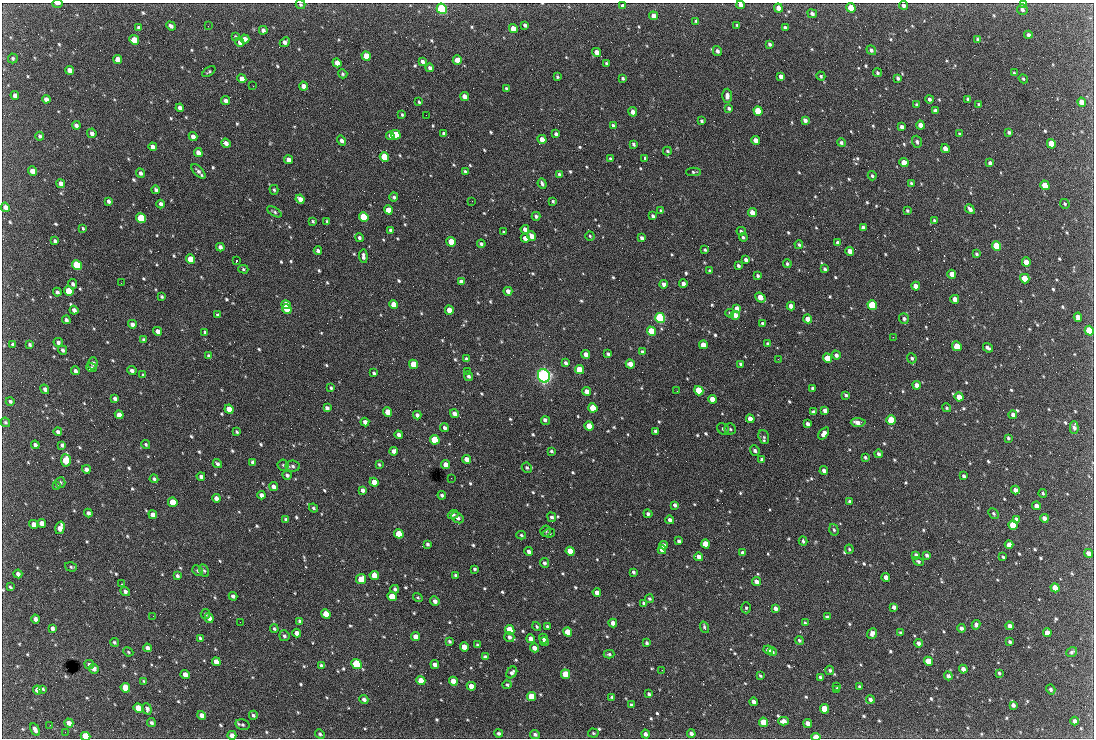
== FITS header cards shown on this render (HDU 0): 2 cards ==
NAXIS1  =                 1092 /fastest changing axis
NAXIS2  =                  736 /next to fastest changing axis

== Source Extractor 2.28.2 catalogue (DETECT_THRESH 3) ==
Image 1092 x 736 px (HDU 0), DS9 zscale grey, 1 PNG px = 1 image px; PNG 1096 x 740 px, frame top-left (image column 1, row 736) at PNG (2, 3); each listed source drawn as its Kron ellipse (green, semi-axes under 4 px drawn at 4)
Background 2580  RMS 46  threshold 139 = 3 sigma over >= 5 px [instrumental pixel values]
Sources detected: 781; of the 781, the 500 brightest by FLUX_AUTO listed and drawn (281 fainter detections omitted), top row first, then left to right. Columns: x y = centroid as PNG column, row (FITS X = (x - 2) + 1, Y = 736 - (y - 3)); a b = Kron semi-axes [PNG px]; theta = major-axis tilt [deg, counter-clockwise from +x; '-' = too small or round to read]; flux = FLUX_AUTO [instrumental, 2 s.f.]
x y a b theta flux
57 4 5 2 - 9.1e+03
300 4 5 4 - 5.0e+03
1024 4 4 4 - 1.0e+04
741 5 4 4 - 1.8e+04
904 5 4 3 - 1.0e+04
623 6 4 4 - 1.4e+04
778 8 4 4 - 2.5e+04
851 8 5 4 - 8.3e+04
442 9 5 5 - 4.9e+05
1022 9 5 5 - 1.0e+04
812 14 5 4 - 9.6e+03
653 16 4 4 - 2.8e+04
696 21 3 3 - 4.3e+03
525 25 4 3 - 7.7e+03
737 25 3 3 - 4.4e+03
171 26 5 3 - 9.2e+03
208 26 2 2 - 4.8e+03
139 27 4 3 - 6.7e+03
785 28 4 3 - 8.3e+03
513 29 5 4 - 3.8e+04
263 30 4 4 - 1.1e+04
1028 35 4 3 - 1.0e+04
235 37 4 3 - 4.2e+03
245 39 4 4 - 1.8e+04
977 39 4 3 - 4.4e+03
134 40 5 4 - 5.6e+04
240 42 4 4 - 1.2e+04
285 42 5 4 - 1.2e+04
770 44 4 3 - 7.7e+03
871 50 5 4 - 8.2e+03
717 51 5 4 - 9.1e+03
596 52 4 4 - 2.6e+04
366 56 5 4 - 4.5e+04
13 58 5 5 - 5.7e+03
118 59 5 4 - 3.4e+04
457 60 4 4 - 3.1e+04
422 61 4 3 - 1.1e+04
337 63 5 4 - 2.4e+04
606 63 3 3 - 5.3e+03
430 68 4 4 - 9.7e+03
69 70 4 4 - 1.9e+04
209 71 7 3 35 4.4e+03
877 73 4 4 - 5.7e+03
1014 73 4 3 - 4.1e+03
343 74 5 4 - 4.7e+03
781 76 4 4 - 1.4e+04
821 76 5 4 - 4.8e+03
557 77 4 3 - 4.6e+03
623 78 4 3 - 6.2e+03
898 78 4 3 - 8.0e+03
242 79 4 4 - 2.4e+04
1023 79 5 3 - 4.2e+03
253 86 2 2 - 1.9e+04
304 86 4 4 - 2.0e+04
506 88 3 3 - 4.4e+03
15 95 4 4 - 1.4e+04
465 96 5 4 - 2.6e+04
727 96 7 5 87 1.4e+04
46 99 4 4 - 1.5e+04
929 99 4 3 - 8.6e+03
968 99 4 3 - 6.3e+03
225 101 4 4 - 1.1e+04
419 102 4 3 - 5.2e+03
1082 102 5 4 - 3.5e+04
917 105 4 3 - 6.2e+03
979 105 3 3 - 5.7e+03
180 108 4 4 - 1.9e+04
729 108 4 3 - 6.6e+03
758 111 5 4 - 1.3e+05
935 111 4 3 - 1.2e+04
633 112 5 4 - 1.7e+04
402 115 4 3 - 4.5e+03
426 115 2 2 - 1.1e+04
805 120 4 4 - 1.2e+04
701 121 4 3 - 5.3e+03
76 125 4 3 - 1.0e+04
613 125 4 3 - 6.7e+03
920 125 4 4 - 2.2e+04
902 127 4 3 - 9.4e+03
1009 132 3 3 - 6.1e+03
92 133 5 4 - 1.0e+04
444 133 4 3 - 8.5e+03
556 134 4 4 - 9.6e+03
960 134 4 3 - 4.3e+03
396 135 5 4 - 1.3e+05
40 136 4 3 - 6.6e+03
193 136 4 4 - 1.6e+04
390 136 4 4 - 9.9e+03
542 139 4 4 - 2.9e+04
755 140 4 4 - 2.8e+04
342 141 5 4 - 1.1e+04
917 142 6 5 - 7.7e+03
226 143 5 4 - 1.7e+04
841 143 4 4 - 6.5e+03
633 144 4 3 - 5.2e+03
1051 144 5 4 - 8.9e+04
153 147 4 4 - 1.5e+04
945 149 4 4 - 2.3e+04
667 151 4 3 - 4.3e+03
198 153 5 4 - 2.0e+04
384 157 5 4 - 1.3e+05
645 158 4 3 - 4.5e+03
610 159 4 3 - 4.9e+03
288 160 4 4 - 2.2e+04
904 163 4 4 - 4.8e+04
990 163 4 3 - 7.3e+03
32 171 5 4 - 2.9e+04
198 171 9 4 -45 1.1e+04
465 172 4 3 - 5.8e+03
693 172 7 4 -2 5.0e+03
140 173 5 4 - 8.9e+03
559 174 4 3 - 6.9e+03
872 176 4 4 - 5.4e+03
911 183 4 3 - 4.4e+03
61 184 4 4 - 1.7e+04
542 184 5 3 - 7.2e+03
1045 185 5 4 - 6.8e+04
156 190 4 3 - 8.0e+03
274 190 5 4 - 4.9e+03
394 197 4 4 - 6.5e+03
300 199 5 4 - 1.9e+04
108 201 4 3 - 8.1e+03
472 201 2 2 - 7.6e+03
553 201 3 3 - 4.8e+03
161 204 4 3 - 1.1e+04
1065 204 5 4 - 4.7e+03
5 207 5 4 - 1.6e+04
970 209 5 3 - 1.3e+04
388 210 5 4 - 4.9e+04
907 210 4 3 - 4.8e+03
661 211 4 3 - 5.6e+03
274 212 8 4 -30 5.8e+03
752 213 4 4 - 3.6e+04
536 216 4 3 - 7.8e+03
653 216 4 3 - 7.1e+03
364 217 5 4 - 2.2e+05
141 218 5 4 - 1.8e+05
934 220 3 3 - 5.4e+03
313 221 4 3 - 4.8e+03
327 221 4 3 - 4.7e+03
863 227 4 3 - 8.7e+03
83 228 4 3 - 4.7e+03
525 229 4 3 - 1.4e+04
391 230 4 3 - 1.0e+04
741 231 4 3 - 4.8e+03
504 232 3 3 - 5.2e+03
531 236 5 4 - 2.4e+04
590 236 5 4 - 4.6e+03
743 237 4 3 - 5.3e+03
359 238 4 4 - 6.5e+03
525 238 4 4 - 2.2e+04
642 238 4 3 - 8.6e+03
55 241 4 3 - 6.8e+03
451 242 5 4 - 7.4e+04
838 243 4 3 - 9.5e+03
481 244 4 3 - 7.6e+03
799 245 4 4 - 5.1e+03
996 246 5 4 - 2.2e+05
220 247 4 4 - 1.1e+04
705 250 4 3 - 5.7e+03
318 251 4 3 - 8.0e+03
850 251 4 4 - 2.3e+04
976 254 3 3 - 5.0e+03
363 256 7 4 -86 1.1e+04
191 259 5 4 - 7.8e+04
746 260 4 3 - 9.2e+03
236 261 3 2 - 1.1e+05
1026 262 4 4 - 3.7e+04
787 264 4 4 - 5.7e+03
77 265 5 4 - 2.7e+05
738 266 4 3 - 6.9e+03
243 269 5 4 - 4.8e+03
825 269 3 3 - 5.8e+03
709 271 3 3 - 5.0e+03
952 274 4 4 - 3.0e+04
758 276 4 3 - 5.7e+03
1025 279 5 4 - 8.2e+04
461 282 4 4 - 1.4e+04
121 283 2 2 - 9.2e+03
73 284 5 4 - 7.7e+03
664 284 4 4 - 1.5e+04
683 284 4 4 - 1.4e+04
916 286 4 4 - 2.1e+04
69 291 5 4 - 9.8e+04
508 291 4 3 - 1.7e+04
57 292 4 3 - 9.2e+03
162 297 3 3 - 5.0e+03
760 297 6 4 -37 3.2e+04
955 299 4 4 - 3.1e+04
393 304 4 4 - 3.4e+04
286 305 4 4 - 6.2e+04
872 305 5 4 - 2.4e+05
791 306 4 4 - 2.1e+04
737 308 4 4 - 1.2e+04
287 309 5 4 - 6.7e+04
74 310 4 4 - 1.3e+04
449 310 4 4 - 3.9e+04
730 313 4 3 - 5.4e+03
217 315 3 3 - 6.1e+03
735 315 4 4 - 2.3e+04
1078 317 4 4 - 2.0e+04
660 318 5 4 - 5.4e+05
808 319 4 4 - 2.9e+04
904 319 5 5 - 8.2e+03
66 320 4 3 - 8.8e+03
132 324 4 4 - 1.5e+04
762 324 4 3 - 6.6e+03
158 331 4 4 - 1.8e+04
651 331 5 4 - 1.4e+05
1089 331 5 4 - 1.9e+05
205 332 4 3 - 6.6e+03
893 337 2 2 - 1.5e+04
144 340 4 4 - 6.5e+03
58 342 5 4 - 8.8e+03
13 344 4 3 - 5.6e+03
768 344 4 3 - 1.0e+04
30 345 4 3 - 6.6e+03
703 345 4 4 - 3.3e+04
957 346 5 4 - 8.6e+04
988 348 5 3 - 9.9e+03
62 350 5 4 - 7.3e+03
642 352 4 3 - 5.7e+03
586 354 4 4 - 2.0e+04
608 354 4 3 - 6.5e+03
836 355 5 4 - 1.1e+04
209 356 4 3 - 6.6e+03
828 358 5 4 - 8.3e+04
912 358 5 4 - 6.4e+03
467 359 4 3 - 9.3e+03
778 359 2 2 - 1.2e+04
93 363 6 5 - 1.2e+04
565 363 4 3 - 8.1e+03
414 364 5 4 - 1.1e+05
630 364 5 4 - 3.0e+04
741 364 4 3 - 8.6e+03
91 368 5 4 - 5.7e+03
579 370 5 4 - 9.5e+04
75 371 4 4 - 9.2e+03
132 371 4 4 - 1.1e+04
468 371 3 2 - 6.1e+03
374 373 3 3 - 5.8e+03
143 375 4 4 - 6.3e+03
469 376 5 4 - 7.8e+03
544 376 7 6 - 1.3e+06
917 385 4 4 - 1.8e+04
331 388 3 3 - 5.0e+03
813 388 4 3 - 7.7e+03
45 389 5 4 - 8.5e+03
587 391 4 4 - 2.6e+04
677 391 2 2 - 6.5e+03
699 391 5 4 - 1.4e+05
846 395 4 3 - 5.3e+03
959 397 4 4 - 3.8e+04
115 398 4 3 - 8.2e+03
712 399 4 4 - 3.2e+04
10 401 4 4 - 6.8e+03
327 408 4 3 - 9.5e+03
593 408 5 4 - 1.1e+05
947 408 5 4 - 4.4e+03
229 409 5 4 - 3.9e+04
825 410 4 4 - 1.5e+04
388 412 5 4 - 5.2e+04
813 412 4 4 - 1.2e+04
454 414 4 4 - 1.8e+04
119 415 4 4 - 2.3e+04
417 415 4 4 - 1.2e+04
1013 415 4 4 - 1.3e+04
750 419 4 4 - 2.7e+04
545 420 5 3 - 1.6e+04
891 420 5 4 - 1.4e+05
5 422 5 4 - 5.9e+03
365 422 4 4 - 1.6e+04
858 422 7 4 -2 2.8e+04
808 424 4 3 - 1.1e+04
589 426 5 4 - 8.3e+04
1074 427 6 4 -88 1.2e+04
444 428 4 4 - 9.4e+03
723 429 6 5 - 7.4e+03
730 429 6 5 - 6.5e+03
656 431 4 3 - 9.8e+03
58 432 4 3 - 8.7e+03
237 432 3 3 - 4.7e+03
824 433 7 4 53 1.5e+04
399 435 4 3 - 1.1e+04
764 437 7 5 -72 6.6e+03
1008 438 4 3 - 5.0e+03
435 440 5 4 - 1.6e+05
146 444 4 3 - 4.7e+03
35 445 4 4 - 8.7e+03
62 445 4 4 - 8.6e+03
755 450 5 4 - 7.9e+03
394 451 4 4 - 1.5e+04
551 451 3 3 - 6.0e+03
878 454 4 4 - 8.8e+03
865 457 4 3 - 5.9e+03
466 459 4 4 - 2.7e+04
762 459 4 3 - 8.7e+03
66 460 6 5 - 1.5e+05
253 462 4 3 - 1.1e+04
217 464 5 4 - 7.6e+03
379 464 4 3 - 4.3e+03
283 465 5 5 - 4.9e+03
446 465 4 4 - 2.8e+04
293 466 7 5 -9 9.1e+03
527 468 5 4 - 6.0e+03
86 469 4 4 - 1.3e+04
824 470 4 3 - 1.2e+04
287 475 5 4 - 7.8e+03
201 476 4 3 - 1.0e+04
964 476 4 3 - 6.6e+03
451 478 2 2 - 4.9e+03
154 479 4 3 - 6.6e+03
60 482 5 5 - 5.2e+03
374 482 5 4 - 4.2e+04
57 486 4 3 - 4.7e+03
274 487 4 4 - 1.8e+04
362 490 4 3 - 1.1e+04
1015 490 4 4 - 1.6e+04
1043 493 4 3 - 4.8e+03
261 495 4 4 - 1.4e+04
442 495 4 3 - 7.9e+03
216 498 4 4 - 1.6e+04
850 501 4 3 - 6.1e+03
173 502 5 4 - 7.7e+04
675 505 4 4 - 8.3e+03
1036 506 4 4 - 1.9e+04
313 508 5 4 - 5.9e+03
88 513 4 3 - 8.9e+03
994 513 6 4 -48 5.6e+03
648 514 4 4 - 7.1e+03
153 515 4 4 - 2.1e+04
453 515 5 4 - 5.1e+03
552 517 5 4 - 7.1e+03
457 518 7 5 -33 1.2e+04
1044 518 4 4 - 1.6e+04
1016 519 4 3 - 9.3e+03
286 520 4 3 - 8.9e+03
670 520 4 4 - 1.1e+04
42 523 4 4 - 2.2e+04
34 524 4 4 - 2.4e+04
1013 525 5 4 - 1.1e+05
60 528 6 4 73 2.6e+04
834 530 6 4 -72 5.7e+03
546 531 5 5 - 4.3e+03
549 533 6 4 10 5.2e+03
399 534 5 4 - 1.1e+05
521 535 5 4 - 4.6e+03
679 541 4 3 - 8.4e+03
803 541 4 3 - 6.1e+03
428 544 4 3 - 6.0e+03
705 544 4 4 - 5.7e+04
663 545 4 4 - 1.6e+04
1009 545 4 4 - 2.1e+04
849 549 4 4 - 4.3e+03
662 550 4 4 - 1.9e+04
529 551 4 4 - 1.2e+04
570 551 5 4 - 6.8e+04
743 553 4 3 - 1.0e+04
1088 553 5 4 - 1.6e+04
916 555 4 3 - 6.9e+03
927 555 4 3 - 7.8e+03
699 557 4 4 - 2.1e+04
1003 557 3 3 - 4.8e+03
918 561 5 4 - 6.5e+03
544 563 5 4 - 8.7e+03
71 567 6 4 -18 5.4e+03
475 569 3 3 - 5.0e+03
198 571 5 5 - 7.0e+03
204 571 6 4 -62 5.5e+03
633 572 4 3 - 6.3e+03
18 574 4 4 - 1.2e+04
456 575 3 3 - 6.5e+03
177 576 4 3 - 7.2e+03
374 576 5 4 - 5.2e+04
886 577 4 4 - 1.8e+04
361 579 5 5 - 4.8e+04
756 582 4 4 - 1.7e+04
122 584 3 3 - 5.2e+03
10 587 3 3 - 4.7e+03
1055 588 5 4 - 4.2e+04
395 589 4 3 - 8.6e+03
125 591 5 4 - 8.5e+03
597 592 4 4 - 1.6e+04
233 596 4 3 - 9.1e+03
392 596 5 4 - 8.6e+04
418 597 5 4 - 4.5e+03
649 599 4 3 - 5.3e+03
435 601 5 4 - 1.2e+04
644 603 4 4 - 8.3e+03
894 607 4 4 - 1.2e+04
746 608 5 5 - 6.4e+03
775 608 4 3 - 1.0e+04
205 614 5 4 - 5.2e+03
326 614 5 4 - 7.6e+04
153 616 2 2 - 1.0e+04
827 617 4 3 - 6.5e+03
209 618 5 4 - 1.8e+04
35 619 4 4 - 1.4e+04
300 621 4 3 - 7.8e+03
240 622 2 2 - 4.6e+03
613 623 4 4 - 2.2e+04
805 623 4 3 - 5.3e+03
976 625 5 4 - 9.5e+03
537 626 4 3 - 4.4e+03
547 626 4 3 - 5.1e+03
1009 626 4 4 - 1.3e+04
704 627 6 3 -72 7.0e+03
52 628 4 3 - 8.5e+03
961 628 4 3 - 9.4e+03
274 629 4 4 - 4.8e+03
510 630 5 4 - 9.5e+04
568 632 5 4 - 5.3e+04
297 633 4 4 - 1.6e+04
872 633 5 4 - 1.1e+04
901 633 3 3 - 4.8e+03
1047 633 4 4 - 2.5e+04
284 636 5 5 - 7.3e+03
415 637 4 4 - 2.7e+04
509 637 5 4 - 1.1e+04
200 638 4 3 - 5.1e+03
543 638 5 4 - 9.3e+03
531 639 4 4 - 1.9e+04
799 640 4 4 - 5.7e+03
449 641 4 3 - 5.5e+03
114 642 5 4 - 4.8e+03
544 642 4 4 - 6.9e+03
1010 642 4 3 - 5.9e+03
647 643 3 3 - 6.5e+03
918 643 4 3 - 1.2e+04
477 645 4 3 - 5.3e+03
464 647 4 4 - 3.8e+04
147 648 4 4 - 1.2e+04
534 648 4 4 - 1.9e+04
768 650 5 4 - 1.6e+04
128 652 5 4 - 4.3e+03
772 652 4 4 - 4.8e+03
1072 652 6 4 37 6.9e+03
609 654 5 3 - 5.6e+03
485 657 4 4 - 1.2e+04
928 661 4 4 - 6.7e+04
216 662 4 4 - 3.4e+04
89 664 5 4 - 7.0e+03
356 664 6 4 -41 2.8e+05
321 665 3 3 - 6.1e+03
435 665 4 4 - 1.8e+04
94 669 5 4 - 1.3e+04
963 669 4 4 - 1.5e+04
662 670 2 2 - 6.5e+03
830 670 4 4 - 5.7e+03
512 672 6 5 - 1.0e+04
999 673 4 3 - 4.7e+03
566 674 5 4 - 7.7e+04
185 675 5 4 - 2.5e+04
760 676 4 2 - 4.4e+03
948 676 4 4 - 9.3e+03
820 677 4 3 - 6.0e+03
421 680 4 4 - 4.3e+04
144 681 4 3 - 4.4e+03
453 681 5 4 - 3.8e+04
507 685 4 4 - 5.2e+03
471 686 4 4 - 2.5e+04
837 686 3 2 - 4.3e+03
860 687 3 3 - 6.6e+03
125 688 5 4 - 8.1e+04
43 689 4 3 - 4.4e+03
837 689 4 3 - 6.2e+03
1051 689 5 4 - 8.6e+03
37 690 5 4 - 2.1e+04
649 694 4 3 - 6.7e+03
531 697 5 4 - 1.0e+05
612 697 3 3 - 4.8e+03
364 699 5 4 - 1.0e+04
870 699 4 4 - 8.7e+03
753 702 4 3 - 1.2e+04
631 705 3 3 - 4.9e+03
1013 705 4 4 - 1.1e+04
138 708 5 4 - 5.3e+04
147 709 6 4 -69 9.6e+03
824 709 5 4 - 7.7e+04
202 715 4 4 - 1.8e+04
253 715 4 3 - 5.6e+03
784 721 5 4 - 2.0e+04
1075 721 4 3 - 1.0e+04
764 722 5 4 - 8.9e+04
69 723 5 4 - 1.8e+04
151 723 4 4 - 6.9e+03
807 723 5 4 - 2.0e+04
50 725 2 2 - 5.0e+03
242 725 7 5 -14 7.3e+03
35 730 7 4 -59 1.5e+04
65 732 2 2 - 1.0e+04
499 733 4 4 - 6.7e+03
593 733 5 4 - 4.2e+03
320 734 5 4 - 6.1e+03
535 734 5 4 - 8.6e+03
645 734 4 4 - 1.1e+04
691 734 4 4 - 1.1e+04
232 735 4 4 - 1.6e+04
85 736 5 4 - 1.0e+05
816 737 4 3 - 5.5e+04
At the frame edge (FLAGS 8, measured only in part): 10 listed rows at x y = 57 4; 300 4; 1024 4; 741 5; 904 5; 442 9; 1089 331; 232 735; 85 736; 816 737
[281 fainter detections neither listed nor drawn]